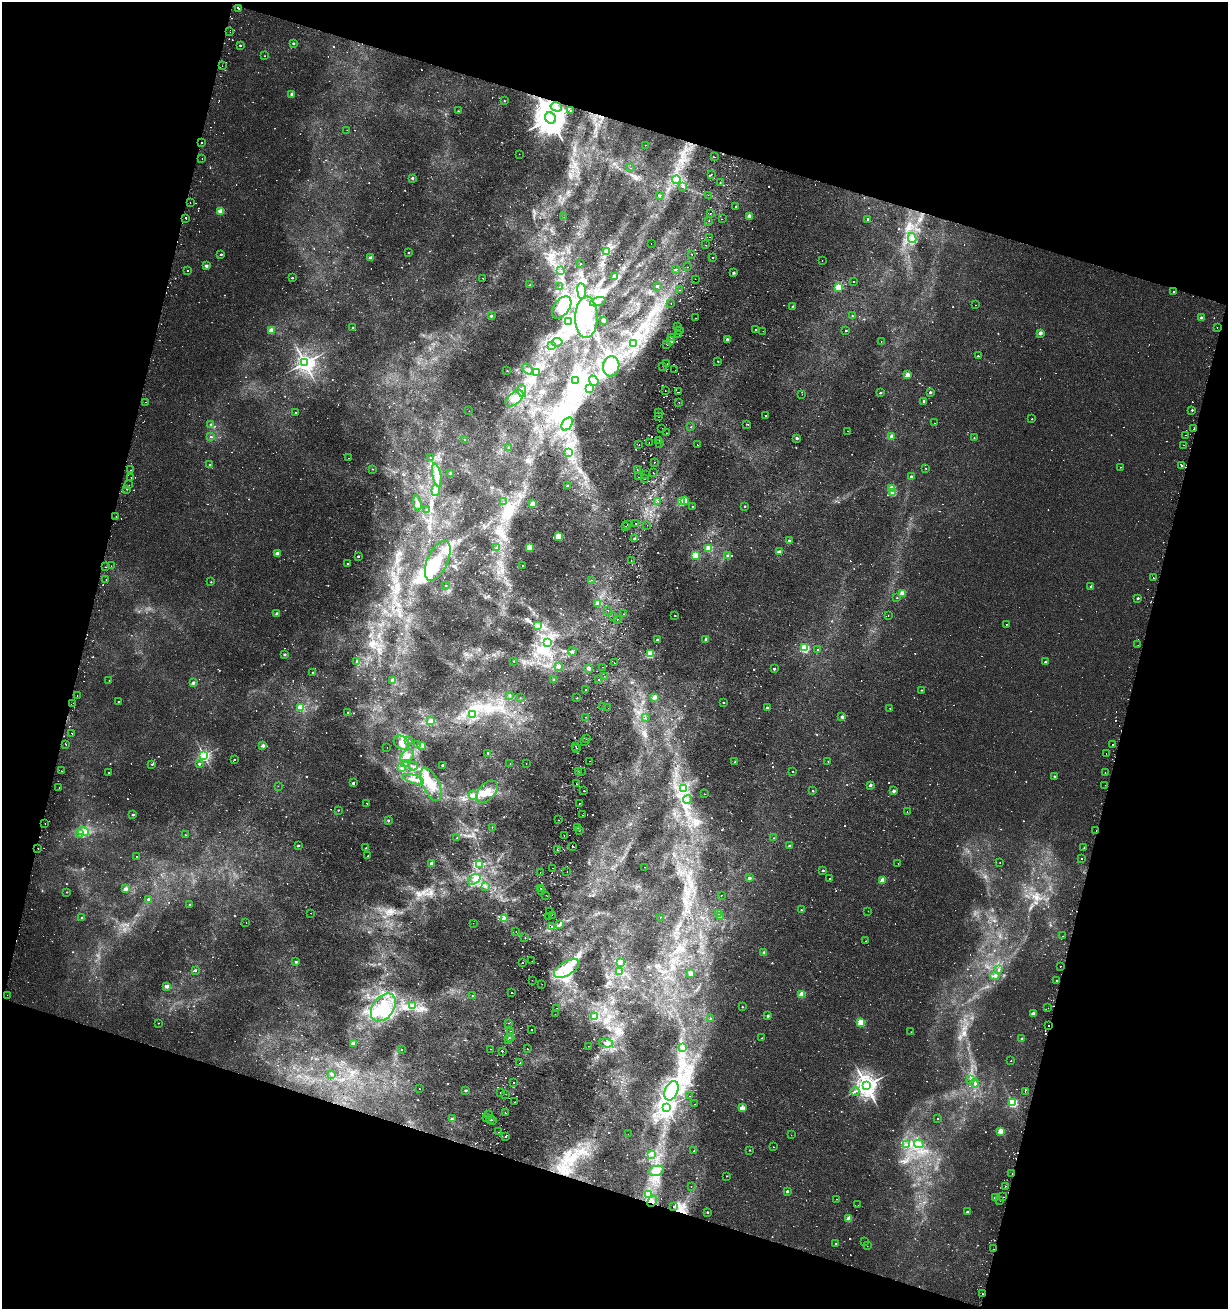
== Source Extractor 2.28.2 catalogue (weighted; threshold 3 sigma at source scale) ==
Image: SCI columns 320-5222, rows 11-5235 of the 5480 x 5255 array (HDU 1 of 3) = the unmasked area's bounding box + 8 px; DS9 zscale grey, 4 x 4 block average (1 PNG px = mean of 4 x 4 image px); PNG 1230 x 1311 px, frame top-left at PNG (2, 2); each listed source drawn as its Kron ellipse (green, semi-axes under 4 px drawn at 4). Shown black and unused: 34% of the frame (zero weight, under 2 of 3 exposures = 2% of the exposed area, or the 3 px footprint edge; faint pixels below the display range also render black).
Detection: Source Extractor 2.28.2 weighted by HDU 2 'WHT'. Background 0.00162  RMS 0.0025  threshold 0.0111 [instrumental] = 3 sigma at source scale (4.5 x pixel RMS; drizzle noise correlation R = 1.50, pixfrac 1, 0.0396/0.0396 arcsec/px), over >= 5 px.
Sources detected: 1526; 49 too faint to see at this stretch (4 x 4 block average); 24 inside a brighter object's white glare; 75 cosmic-ray / hot-pixel residue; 1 long thin detection or spike segment (spike, bleed or trail) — neither listed nor drawn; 37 coinciding with a brighter row at this scale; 24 inside a brighter listed object's ellipse — not listed separately; of the other 1316, all 500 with FLUX_AUTO >= 1.11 (the completeness limit of this list) listed and drawn (816 fainter detections not listed), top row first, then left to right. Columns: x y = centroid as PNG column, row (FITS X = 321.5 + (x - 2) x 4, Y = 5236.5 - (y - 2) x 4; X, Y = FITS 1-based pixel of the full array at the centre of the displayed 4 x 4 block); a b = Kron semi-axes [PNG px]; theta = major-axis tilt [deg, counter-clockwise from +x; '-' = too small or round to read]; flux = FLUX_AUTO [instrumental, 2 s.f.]
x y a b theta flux
239 8 2 2 - 1.5
230 32 2 2 - 1.7
293 43 2 2 - 5.5
240 45 2 2 - 3.8
264 56 2 2 - 1.5
222 66 2 2 - 1.3
292 94 2 2 - 13
504 101 2 2 - 1.6
556 107 6 4 -16 7.4
571 110 2 2 - 3.2
458 111 2 2 - 2.5
550 118 6 5 - 4600
347 130 2 2 - 1.1
201 142 2 2 - 2.2
645 145 2 2 - 1.2
519 154 2 2 - 2.2
714 157 2 2 - 1.6
202 159 2 2 - 1.7
631 168 2 2 - 1.2
711 174 2 2 - 1.6
412 178 2 2 - 7.7
676 180 4 3 - 4.3
720 182 2 2 - 1.2
683 186 4 3 - 2.8
659 195 2 2 - 4.9
708 195 2 2 - 1.8
190 202 2 2 - 1.6
736 206 2 2 - 3.5
221 211 2 2 - 55
710 213 2 2 - 2.5
749 216 2 2 - 21
564 217 2 2 - 1.2
186 218 2 2 - 8.6
722 219 2 2 - 1.3
868 219 2 2 - 2.9
708 221 2 2 - 1.3
710 237 2 2 - 2.9
912 238 5 4 - 5.7
651 243 2 2 - 1.9
706 245 2 2 - 1.7
607 251 3 2 - 1.9
409 253 2 2 - 2.7
221 254 2 2 - 3.3
692 254 2 2 - 3.5
371 258 2 2 - 25
712 258 2 2 - 2.7
822 260 2 2 - 2.5
581 264 2 2 - 2.3
206 266 2 2 - 14
688 267 2 2 - 5.3
188 270 2 2 - 1.5
560 270 2 2 - 2.2
675 270 2 2 - 4.6
733 273 2 2 - 8.3
615 276 2 2 - 27
292 278 2 2 - 3.8
483 278 2 2 - 2.1
695 279 2 2 - 2.2
854 281 2 2 - 1.2
530 285 2 2 - 2.8
657 286 2 2 - 7.5
559 287 2 2 - 2.8
839 287 2 2 - 110
680 290 2 2 - 1.2
582 291 8 4 -83 7.3
1174 292 2 2 - 1.7
598 302 8 4 18 8
671 303 2 2 - 1.2
975 305 2 2 - 1.5
562 307 13 7 54 21
793 307 2 2 - 13
491 316 2 2 - 5.1
852 316 2 2 - 1.1
586 317 21 11 89 48
696 318 2 2 - 5
1201 318 2 2 - 14
604 320 2 2 - 39
569 321 4 3 - 2.3
677 327 2 2 - 1.3
1217 327 2 2 - 1.4
353 328 2 2 - 2.8
756 329 2 2 - 2.8
680 330 2 2 - 1.2
846 330 2 2 - 2.4
271 331 2 2 - 43
763 331 2 2 - 2.1
1040 333 2 2 - 23
679 335 2 2 - 3.2
671 337 2 2 - 7.1
727 339 2 2 - 8.9
671 341 2 2 - 43
881 341 2 2 - 1.3
557 342 5 3 - 4.3
634 343 3 2 - 2.3
667 344 2 2 - 4.3
552 345 2 2 - 1.6
978 356 2 2 - 1.9
718 361 2 2 - 1.3
305 363 3 3 - 940
667 364 2 2 - 2.2
611 366 10 8 85 21
663 366 2 2 - 1.9
527 369 6 2 -50 3.1
675 370 2 2 - 1.2
507 371 2 2 - 1.6
537 373 4 2 - 2.1
907 375 2 2 - 35
576 381 3 3 - 6.8
594 381 5 3 - 3.4
590 388 3 2 - 1.3
522 391 6 4 -79 5.5
665 391 2 2 - 2.5
678 392 2 2 - 4.2
930 392 2 2 - 7.7
880 393 2 2 - 5.9
802 394 2 2 - 1.8
514 398 10 5 41 12
924 401 2 2 - 9.1
146 402 2 2 - 1.9
679 402 2 2 - 1.1
1192 410 2 2 - 2.8
469 411 2 2 - 1.1
295 412 2 2 - 1.1
659 412 2 2 - 1.1
765 415 2 2 - 1.9
658 417 2 2 - 1.5
1032 419 2 2 - 1.4
935 423 2 2 - 1.2
211 424 2 2 - 5
567 424 7 5 55 9.5
746 424 2 2 - 4.4
691 427 2 2 - 2.4
662 429 2 2 - 1.8
1194 429 2 2 - 4.9
848 431 2 2 - 1.4
667 433 2 2 - 1.4
1185 435 2 2 - 1.4
892 436 2 2 - 28
211 437 2 2 - 3.2
797 438 2 2 - 8.4
974 438 2 2 - 1.2
464 440 2 2 - 1.2
659 441 2 2 - 1.5
649 442 2 2 - 3
659 443 2 2 - 1.5
639 445 2 2 - 1.9
697 445 2 2 - 3
1183 445 2 2 - 1.2
508 448 2 2 - 1.5
569 452 3 2 - 1.4
349 458 2 2 - 1.1
430 458 2 2 - 1.2
654 462 2 2 - 3.1
210 465 2 2 - 4.6
1182 466 2 2 - 2.6
1120 467 2 2 - 1.4
926 468 2 2 - 1.2
373 469 2 2 - 1.3
637 469 2 2 - 1.2
130 470 2 2 - 1.3
451 473 2 2 - 15
653 473 2 2 - 2.7
437 475 12 4 -78 12
645 475 2 2 - 6.9
639 477 2 2 - 12
911 477 2 2 - 8.7
131 478 2 2 - 2
644 479 2 2 - 27
129 485 2 2 - 1.4
568 486 2 2 - 12
892 488 2 2 - 57
127 489 2 2 - 1.8
436 490 5 2 - 5.8
893 493 2 2 - 62
685 500 2 2 - 44
658 501 2 2 - 1.5
503 502 2 2 - 1.1
682 502 2 2 - 90
417 503 7 4 -80 5.4
533 504 2 2 - 41
692 506 2 2 - 2.9
745 506 2 2 - 2.3
427 509 3 2 - 1.6
116 517 2 2 - 1.6
636 523 2 2 - 4.1
627 524 2 2 - 1.8
647 525 2 2 - 2.7
626 527 2 2 - 1.7
558 536 2 2 - 89
634 539 2 2 - 7.3
789 541 2 2 - 8.3
530 547 2 2 - 77
497 548 2 2 - 4.7
709 548 2 2 - 60
779 551 2 2 - 6.8
277 553 2 2 - 14
696 555 2 2 - 130
358 556 2 2 - 3.9
728 556 2 2 - 21
631 560 2 2 - 1.8
438 561 21 10 66 45
347 563 2 2 - 1.1
111 566 2 2 - 1.6
522 566 2 2 - 1.1
105 567 2 2 - 1.2
1153 578 2 2 - 5.2
106 580 2 2 - 3.8
591 580 2 2 - 1.7
211 582 2 2 - 1.5
446 585 2 2 - 1.3
1091 586 2 2 - 6.6
902 593 2 2 - 52
897 598 2 2 - 1.1
1138 598 2 2 - 5.3
598 603 2 2 - 44
608 610 2 2 - 2.8
277 613 2 2 - 9.6
623 614 2 2 - 3.7
675 615 2 2 - 1.5
888 615 2 2 - 1.4
614 617 2 2 - 1.4
617 619 2 2 - 1.1
1006 624 2 2 - 1.4
538 626 4 2 - 2.1
706 639 2 2 - 13
658 640 2 2 - 11
548 643 3 2 - 1.5
1138 645 2 2 - 1.6
805 648 2 2 - 140
817 649 2 2 - 1.8
572 652 4 3 - 2.6
650 654 2 2 - 170
285 655 2 2 - 12
513 661 2 2 - 1.5
357 662 3 2 - 1.4
1045 662 2 2 - 5.7
614 663 2 2 - 2.5
558 666 2 2 - 13
603 667 2 2 - 1.7
588 668 2 2 - 18
774 669 2 2 - 7
313 673 2 2 - 2
604 676 2 2 - 1.2
599 679 2 2 - 1.8
393 680 2 2 - 20
554 680 2 2 - 3.1
109 681 2 2 - 1.1
193 683 2 2 - 10
586 690 2 2 - 2.3
921 690 2 2 - 1.8
77 695 2 2 - 3
510 695 2 2 - 2.5
655 697 2 2 - 23
520 698 2 2 - 1.6
577 698 2 2 - 1.2
118 702 2 2 - 1.5
723 702 2 2 - 2.3
73 703 2 2 - 1.7
603 706 2 2 - 2.2
301 707 2 2 - 69
767 707 2 2 - 4.8
608 708 2 2 - 2.5
890 708 2 2 - 1.8
347 712 2 2 - 3.1
473 714 3 2 - 1.6
586 717 2 2 - 1.4
842 717 2 2 - 13
645 718 2 2 - 2.6
430 721 2 2 - 17
72 733 2 2 - 3.2
586 739 2 2 - 1.2
409 741 2 2 - 2.9
584 742 2 2 - 1.8
402 743 8 6 -32 9.8
66 744 2 2 - 6.2
417 744 2 2 - 2
1112 744 2 2 - 1.6
263 745 2 2 - 14
422 746 2 2 - 43
576 746 2 2 - 1.2
387 747 2 2 - 1.3
577 749 2 2 - 2.3
488 753 2 2 - 3.1
1106 753 2 2 - 1.1
204 755 2 2 - 450
407 756 8 5 47 9.6
235 759 2 2 - 2.3
590 761 2 2 - 1.2
828 761 2 2 - 1.6
735 762 2 2 - 6.1
405 763 3 2 - 2
526 763 2 2 - 1.2
152 764 2 2 - 2.7
199 764 2 2 - 3.9
510 764 2 2 - 1.5
443 765 2 2 - 6.8
413 766 4 2 - 2.2
402 768 4 2 - 1.9
61 771 2 2 - 2.6
581 771 2 2 - 4.6
578 772 2 2 - 2.8
793 772 2 2 - 1.6
109 773 2 2 - 1.5
1105 773 2 2 - 1.1
1054 776 2 2 - 3.3
413 779 11 3 -17 6.5
353 783 2 2 - 8.9
431 784 18 8 -65 28
576 784 2 2 - 3.5
870 785 2 2 - 12
1105 785 2 2 - 1.5
278 786 2 2 - 1.2
59 788 2 2 - 3.2
684 789 3 2 - 1.2
584 791 2 2 - 1.9
813 791 2 2 - 2.5
894 791 2 2 - 12
487 792 13 8 46 18
705 794 2 2 - 1.3
473 795 4 3 - 4.3
687 800 4 2 - 2.4
367 803 2 2 - 1.6
579 803 2 2 - 2.8
338 810 2 2 - 2
907 812 2 2 - 3.2
133 815 2 2 - 8.1
583 815 2 2 - 1.9
388 820 2 2 - 4.9
558 820 2 2 - 2.4
45 823 2 2 - 2.1
492 827 2 2 - 1.4
578 827 2 2 - 12
579 830 2 2 - 3.5
83 831 6 3 -21 6.2
1096 831 2 2 - 1.2
79 834 3 2 - 1.8
186 835 2 2 - 1.7
564 835 2 2 - 2.5
457 838 2 2 - 1.2
774 838 2 2 - 1.2
299 845 2 2 - 2.9
572 846 2 2 - 4.6
789 846 2 2 - 6.4
366 848 2 2 - 1.9
1084 848 2 2 - 3.1
38 849 2 2 - 1.3
557 850 2 2 - 16
137 856 2 2 - 2
367 856 2 2 - 1.7
1082 859 2 2 - 3.3
1000 862 2 2 - 1.7
432 863 2 2 - 19
898 863 2 2 - 1.2
479 864 4 2 - 2.3
645 867 2 2 - 2.3
552 868 2 2 - 1.2
823 870 2 2 - 4.8
540 872 2 2 - 1.2
567 872 2 2 - 1.4
749 878 2 2 - 11
474 879 7 4 35 7.6
829 879 2 2 - 1.1
883 880 2 2 - 47
485 886 2 2 - 1.2
541 888 2 2 - 2.2
125 889 2 2 - 22
542 891 2 2 - 1.1
67 892 2 2 - 1.5
546 895 2 2 - 1.9
721 895 2 2 - 2.7
148 899 2 2 - 4.4
189 904 2 2 - 2.6
801 910 2 2 - 1.2
868 911 2 2 - 1.1
549 912 2 2 - 9.3
311 913 2 2 - 2
718 914 2 2 - 35
552 915 2 2 - 2.3
81 917 2 2 - 1.8
549 917 2 2 - 1.3
660 917 2 2 - 2.2
720 917 2 2 - 3.1
504 918 2 2 - 1.3
246 923 2 2 - 1.2
473 923 2 2 - 1.1
560 925 3 3 - 2.4
552 926 2 2 - 6.8
516 932 2 2 - 1.3
1063 936 2 2 - 1.8
525 938 2 2 - 1.7
866 941 2 2 - 1.2
764 953 2 2 - 13
532 961 2 2 - 2
296 962 2 2 - 4.9
620 962 2 2 - 12
522 963 2 2 - 2.2
1060 966 2 2 - 3.5
567 969 14 7 30 27
195 970 2 2 - 4.6
998 970 2 2 - 1.3
619 972 2 2 - 2.2
691 973 2 2 - 32
995 976 4 3 - 2.8
532 980 2 2 - 3.4
1057 981 2 2 - 3.8
542 984 2 2 - 1.2
167 986 2 2 - 20
512 992 2 2 - 1.8
801 994 2 2 - 41
7 995 2 2 - 1.5
472 996 2 2 - 1.4
413 1005 4 2 - 2.4
383 1007 16 10 53 39
742 1007 2 2 - 1.7
557 1008 2 2 - 1.3
1048 1008 2 2 - 1.1
555 1014 2 2 - 1.4
1033 1014 2 2 - 21
768 1016 2 2 - 8.1
595 1017 2 2 - 61
711 1019 2 2 - 3.2
861 1022 2 2 - 100
158 1023 2 2 - 1.2
508 1023 2 2 - 2.4
1048 1025 2 2 - 2
532 1029 2 2 - 4.6
510 1031 2 2 - 1.9
911 1032 2 2 - 1.2
510 1037 2 2 - 12
762 1038 2 2 - 1.1
1022 1039 2 2 - 4.9
508 1040 2 2 - 2.5
353 1043 2 2 - 13
606 1043 7 3 -11 4.6
588 1046 2 2 - 1.3
683 1048 4 2 - 2.8
490 1049 2 2 - 5
527 1049 2 2 - 2.3
401 1050 2 2 - 1.4
502 1051 2 2 - 1.2
1011 1061 2 2 - 1.9
520 1063 2 2 - 2.9
332 1075 3 2 - 1.2
971 1080 2 2 - 5.3
514 1083 2 2 - 2.9
974 1083 5 2 - 2.2
866 1085 4 3 - 1600
420 1089 2 2 - 1.3
466 1090 2 2 - 6.1
671 1091 10 6 66 22
855 1091 4 2 - 2.6
1025 1091 2 2 - 10
500 1093 2 2 - 3.1
506 1094 2 2 - 1.3
690 1096 2 2 - 1.9
515 1102 2 2 - 1.2
1013 1102 2 2 - 200
695 1104 2 2 - 1.3
667 1107 3 3 - 720
742 1108 2 2 - 41
505 1113 2 2 - 7.2
488 1115 2 2 - 3.1
487 1118 2 2 - 4.2
938 1118 2 2 - 1.5
452 1119 2 2 - 14
491 1119 2 2 - 5.5
493 1120 2 2 - 1.1
1001 1131 2 2 - 51
499 1132 2 2 - 1.5
628 1134 2 2 - 3.4
791 1135 2 2 - 1.4
506 1137 2 2 - 2.7
919 1144 5 2 - 3.3
907 1145 3 3 - 3.7
774 1147 2 2 - 1.6
750 1150 2 2 - 1.5
694 1151 2 2 - 1.3
651 1154 3 2 - 1.8
656 1171 7 5 13 11
1012 1174 2 2 - 2.1
726 1176 2 2 - 2.4
691 1186 2 2 - 1.1
1005 1186 2 2 - 1.7
787 1191 2 2 - 6.3
649 1194 3 2 - 2
1003 1197 2 2 - 1.9
995 1198 2 2 - 16
837 1199 2 2 - 4.4
999 1200 2 2 - 2
652 1201 6 3 60 5
858 1205 2 2 - 13
674 1206 2 2 - 1.3
707 1212 2 2 - 3.2
967 1212 2 2 - 5.6
849 1218 2 2 - 43
864 1241 2 2 - 5.1
836 1244 2 2 - 4
867 1246 2 2 - 1.6
993 1249 2 2 - 1.3
982 1294 2 2 - 2.3
Overlapping masked pixels (flux is a lower limit): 9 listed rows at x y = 550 118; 201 142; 1194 429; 1096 831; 1048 1025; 1012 1174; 652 1201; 993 1249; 982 1294
Diffuse or blended objects may show on this block-average render without a row.